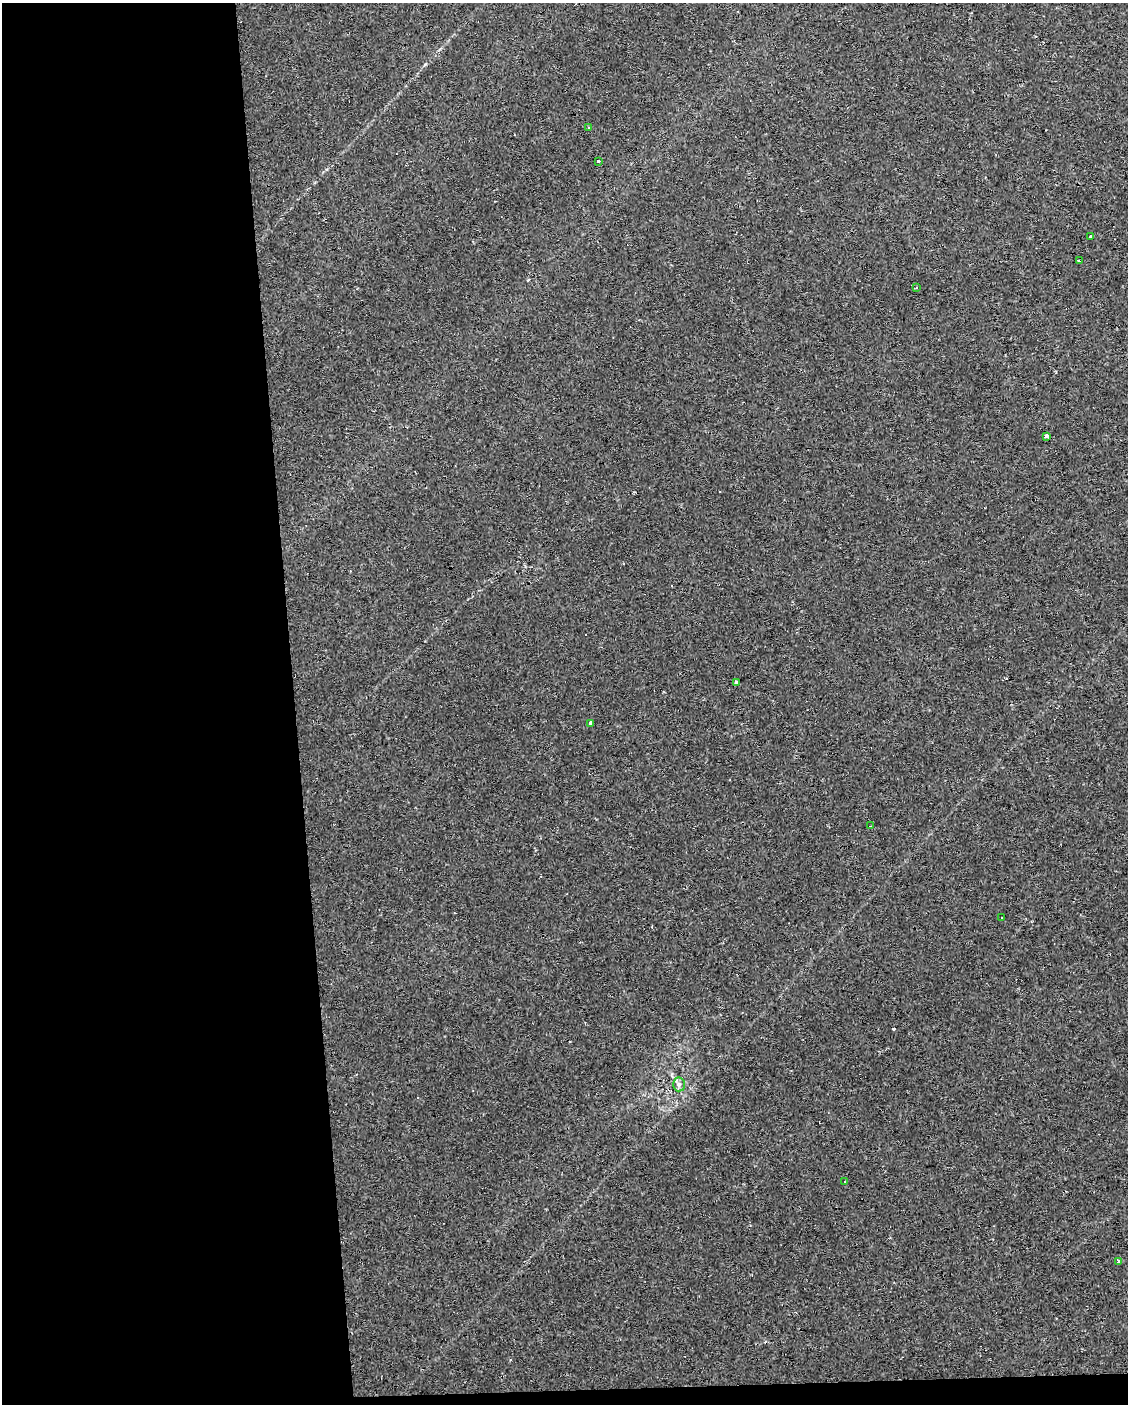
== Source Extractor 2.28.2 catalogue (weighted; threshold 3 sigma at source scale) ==
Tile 9 of 4 x 3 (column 1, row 3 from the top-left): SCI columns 1-1126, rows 2-1403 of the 4503 x 4250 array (HDU 1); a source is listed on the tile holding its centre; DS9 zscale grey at full resolution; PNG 1130 x 1406 px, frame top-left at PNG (2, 3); each listed source drawn as its Kron ellipse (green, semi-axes under 4 px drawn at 4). Shown black and unused: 27% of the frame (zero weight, under 2 of 3 exposures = <1% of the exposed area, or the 3 px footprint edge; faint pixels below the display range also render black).
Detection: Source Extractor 2.28.2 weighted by HDU 2 'WHT'; one run over the whole footprint, this tile lists its part. Background 0.0303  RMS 0.0037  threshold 0.0166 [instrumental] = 3 sigma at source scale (4.5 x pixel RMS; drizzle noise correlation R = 1.50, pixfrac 1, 0.0396/0.0396 arcsec/px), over >= 5 px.
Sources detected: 23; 10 cosmic-ray / hot-pixel residue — neither listed nor drawn; the other 13 listed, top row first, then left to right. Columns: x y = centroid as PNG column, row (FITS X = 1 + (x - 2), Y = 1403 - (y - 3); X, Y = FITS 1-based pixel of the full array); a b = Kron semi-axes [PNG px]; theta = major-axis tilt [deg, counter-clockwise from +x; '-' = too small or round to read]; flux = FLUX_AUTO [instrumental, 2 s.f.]
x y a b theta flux
589 128 3 2 - 0.44
598 161 3 3 - 2.3
1091 237 3 3 - 3.2
1079 261 3 3 - 4.3
916 288 3 2 - 0.61
1046 436 3 3 - 21
736 682 4 3 - 0.66
590 723 3 3 - 1.9
871 826 3 2 - 0.42
1001 918 3 3 - 0.84
679 1084 7 6 - 1.1
844 1181 3 3 - 1.1
1119 1262 3 3 - 9.9
Unlisted compact peaks at least as high as the median listed source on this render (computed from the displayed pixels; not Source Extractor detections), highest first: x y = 425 64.